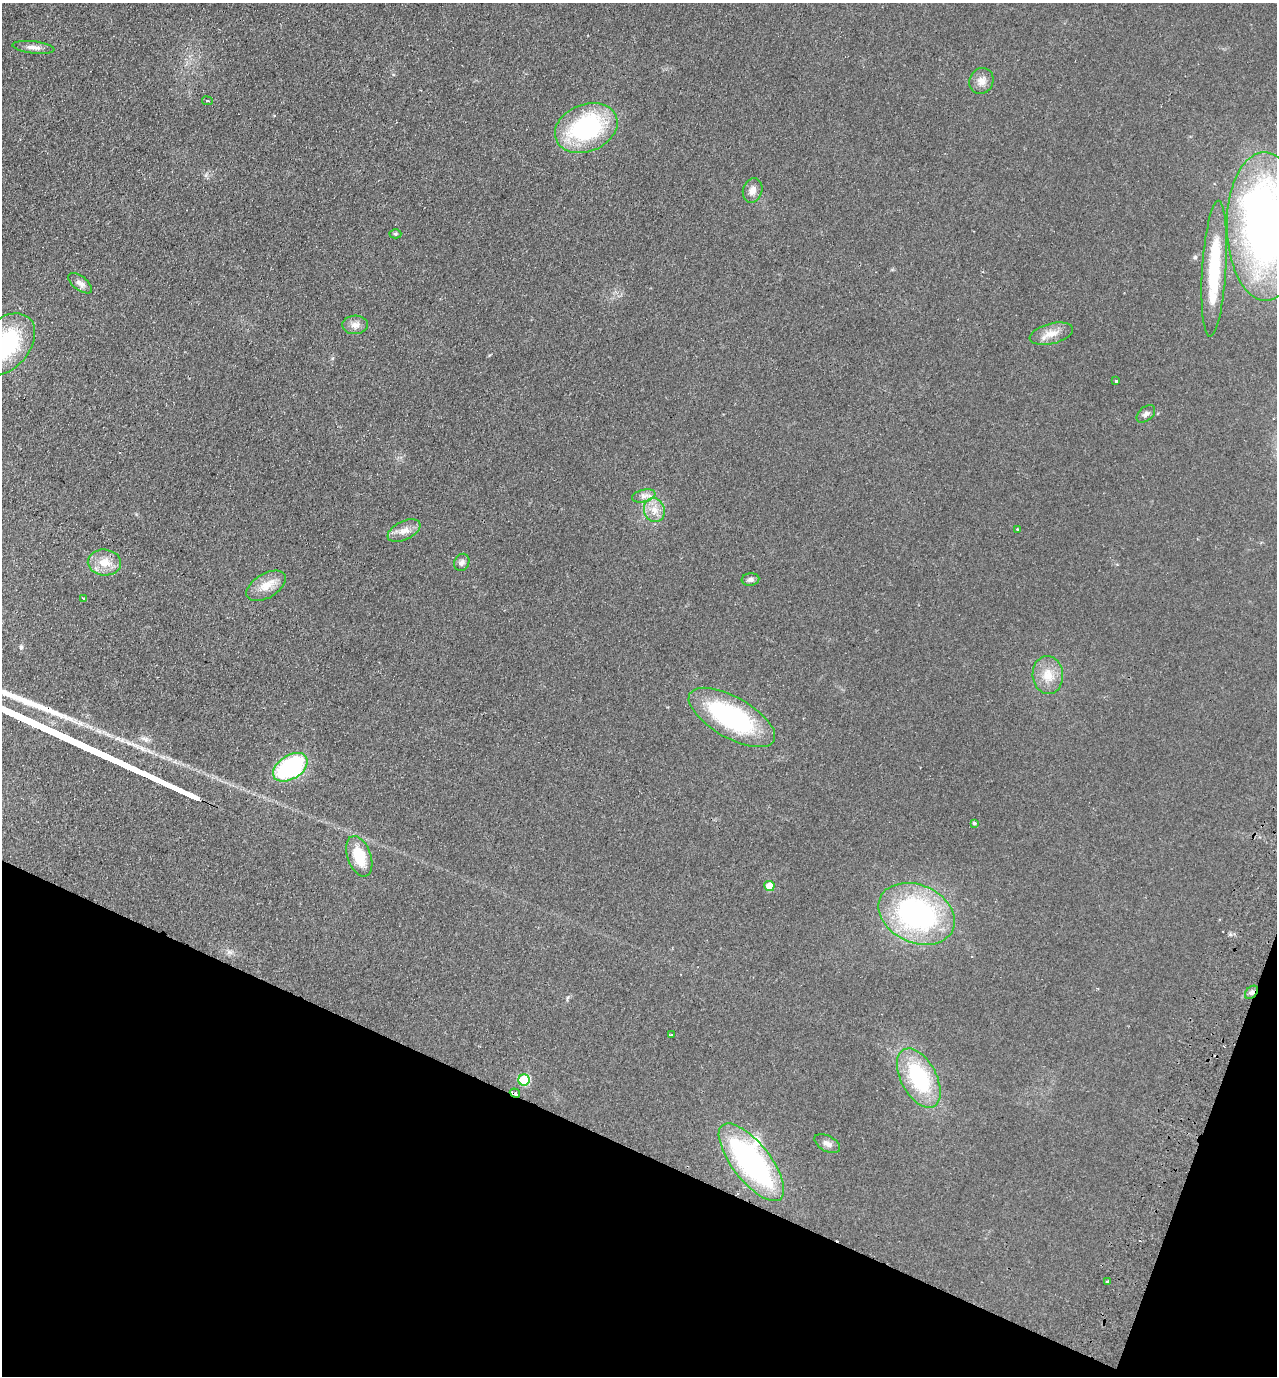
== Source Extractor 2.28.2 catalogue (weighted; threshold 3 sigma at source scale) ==
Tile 15 of 4 x 4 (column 3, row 4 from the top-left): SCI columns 2876-4150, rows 26-1399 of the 5619 x 5546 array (HDU 1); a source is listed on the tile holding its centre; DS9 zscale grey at full resolution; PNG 1279 x 1378 px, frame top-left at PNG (2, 3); each listed source drawn as its Kron ellipse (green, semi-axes under 4 px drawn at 4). Shown black and unused: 19% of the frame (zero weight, under 2 of 3 exposures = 3% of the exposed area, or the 3 px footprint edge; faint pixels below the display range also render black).
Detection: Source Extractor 2.28.2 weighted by HDU 2 'WHT'; one run over the whole footprint, this tile lists its part. Background 0.0955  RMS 0.011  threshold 0.0473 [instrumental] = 3 sigma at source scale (4.5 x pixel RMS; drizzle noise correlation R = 1.50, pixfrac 1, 0.05/0.05 arcsec/px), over >= 5 px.
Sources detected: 40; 1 inside a brighter object's white glare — neither listed nor drawn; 1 inside a brighter listed object's ellipse — not listed separately; the other 38 listed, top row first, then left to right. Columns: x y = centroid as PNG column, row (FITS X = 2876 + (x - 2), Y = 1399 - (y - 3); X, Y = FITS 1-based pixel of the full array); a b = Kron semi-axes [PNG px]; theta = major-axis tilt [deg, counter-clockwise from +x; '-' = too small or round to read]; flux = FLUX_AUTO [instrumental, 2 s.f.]
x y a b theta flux
33 47 21 6 -7 6.6
981 81 13 11 62 8.7
207 101 5 3 - 1.2
586 128 32 23 22 130
753 190 12 9 73 7.1
1265 226 74 38 -89 580
395 234 6 4 -1 1.5
1214 269 68 12 86 72
80 283 14 7 -38 5.6
355 325 13 9 3 6.7
1051 334 22 10 14 12
5 344 35 24 49 100
1116 381 3 3 - 1.7
1146 414 11 7 41 3.5
644 496 12 6 14 4.9
654 510 12 10 -70 10
1017 529 3 3 - 2.7
404 531 18 9 25 9.6
104 562 17 13 -6 17
462 562 9 7 66 3.7
750 580 9 6 6 3.5
266 586 22 12 31 16
83 598 3 3 - 1.4
1048 675 19 15 -84 18
732 717 48 20 -29 150
290 767 19 12 32 130
974 823 3 3 - 3.1
359 856 21 11 -70 32
769 886 5 5 - 17
916 914 40 29 -25 220
1251 992 8 5 47 3.5
671 1035 3 2 - 1
919 1078 32 17 -62 90
524 1080 6 5 - 62
515 1093 5 3 - 21
827 1144 14 8 -29 6.1
751 1162 47 19 -52 250
1107 1282 3 3 - 4.4
Overlapping masked pixels (flux is a lower limit): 2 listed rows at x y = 1251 992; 515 1093
Isophote crosses this tile's border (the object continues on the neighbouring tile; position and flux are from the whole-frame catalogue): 2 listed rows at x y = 1265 226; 5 344
Unlisted compact peaks at least as high as the median listed source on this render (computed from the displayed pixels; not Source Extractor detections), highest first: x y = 21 647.